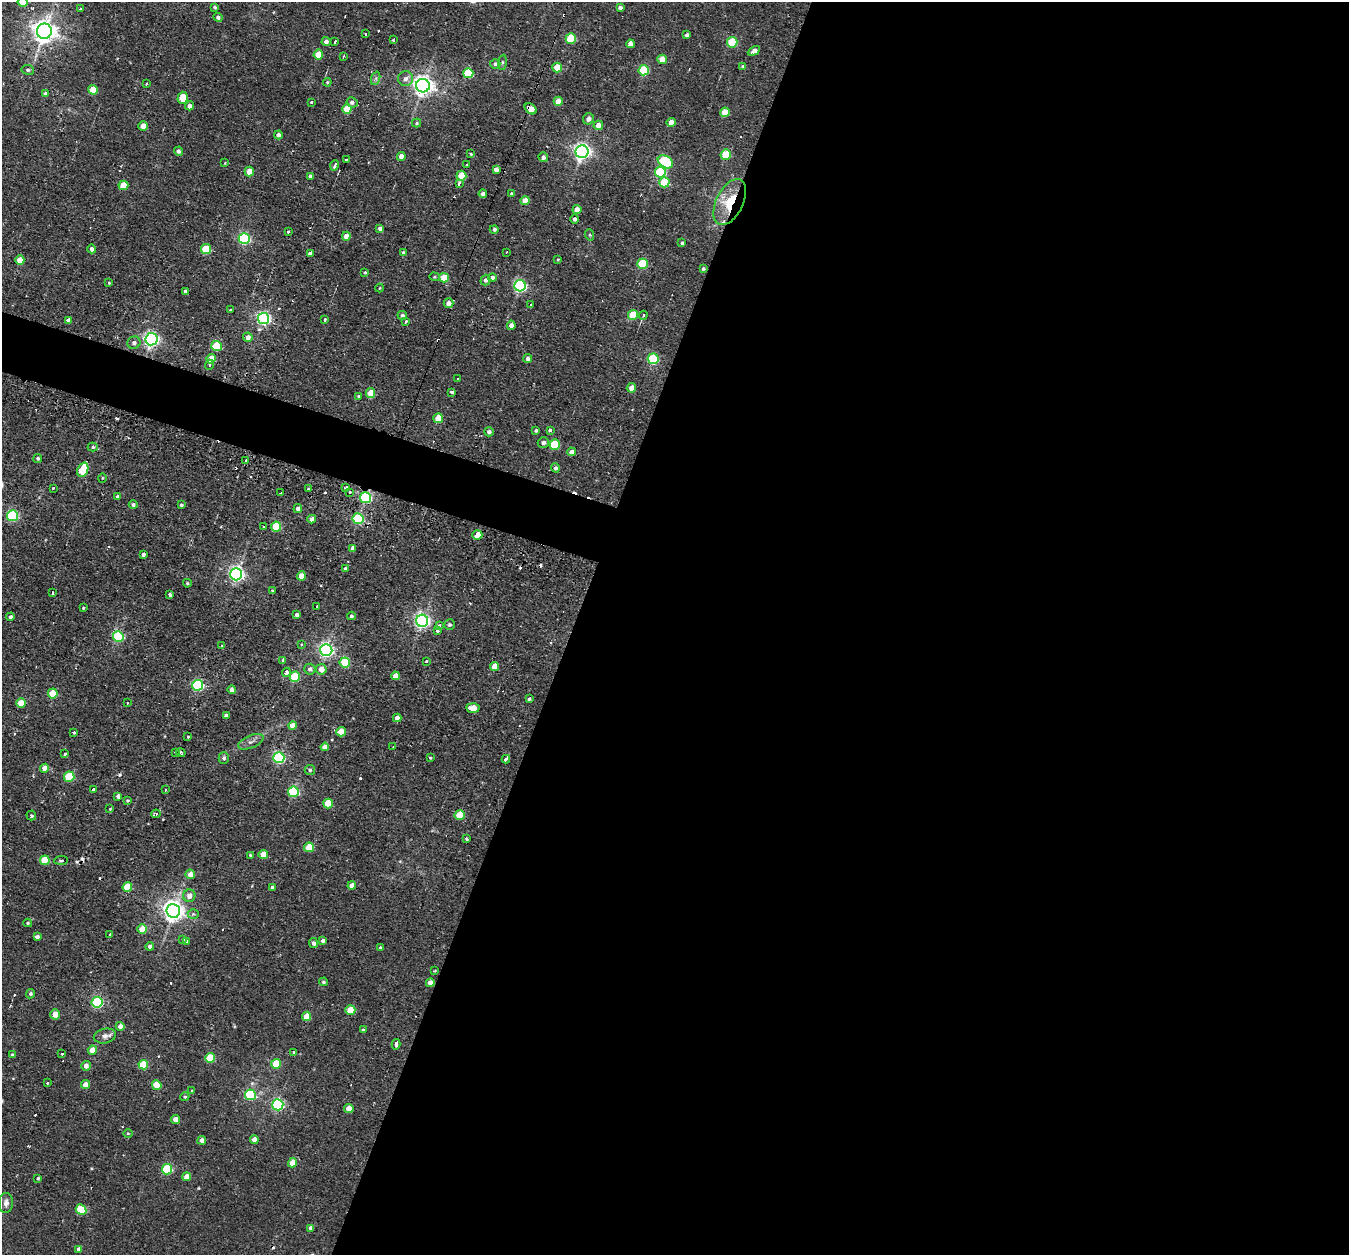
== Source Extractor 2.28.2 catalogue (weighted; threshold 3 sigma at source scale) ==
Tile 12 of 4 x 4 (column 4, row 3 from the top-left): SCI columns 4050-5396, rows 1424-2676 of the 5427 x 5445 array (HDU 1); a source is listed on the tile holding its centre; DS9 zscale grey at full resolution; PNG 1351 x 1257 px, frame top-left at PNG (2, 2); each listed source drawn as its Kron ellipse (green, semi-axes under 4 px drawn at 4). Shown black and unused: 60% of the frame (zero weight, under 2 of 3 exposures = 3% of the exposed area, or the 3 px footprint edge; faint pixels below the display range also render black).
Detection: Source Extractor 2.28.2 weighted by HDU 2 'WHT'; one run over the whole footprint, this tile lists its part. Background 0.0143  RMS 0.0045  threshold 0.0201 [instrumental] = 3 sigma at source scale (4.5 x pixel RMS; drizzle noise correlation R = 1.50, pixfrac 1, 0.05/0.05 arcsec/px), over >= 5 px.
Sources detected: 303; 23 cosmic-ray / hot-pixel residue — neither listed nor drawn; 1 inside a brighter listed object's ellipse — not listed separately; the other 279 listed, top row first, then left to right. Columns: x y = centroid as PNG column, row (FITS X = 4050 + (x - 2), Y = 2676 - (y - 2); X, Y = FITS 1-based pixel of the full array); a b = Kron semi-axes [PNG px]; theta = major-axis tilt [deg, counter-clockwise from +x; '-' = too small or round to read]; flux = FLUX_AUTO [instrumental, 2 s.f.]
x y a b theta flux
23 2 5 5 - 13
214 7 3 3 - 0.73
620 8 4 3 - 1.3
80 9 3 3 - 0.97
218 17 4 4 - 1.4
44 31 7 7 - 410
365 34 3 2 - 0.88
687 35 4 3 - 1.1
571 38 5 5 - 21
393 40 3 2 - 0.52
326 41 4 4 - 1.8
335 42 4 3 - 1.9
732 42 5 5 - 25
630 44 4 4 - 3.5
754 51 6 4 28 2.8
318 55 5 4 - 8.6
343 57 3 2 - 0.41
662 59 5 4 - 5.8
502 62 7 4 83 0.68
495 64 5 5 - 1.3
557 67 5 5 - 10
743 67 4 4 - 0.91
28 70 6 5 - 0.95
644 70 5 5 - 26
468 73 5 5 - 25
376 78 7 4 72 1
405 79 8 7 - 2.2
327 82 4 4 - 0.5
146 84 3 2 - 0.6
423 86 7 7 - 290
93 90 5 4 - 10
45 94 4 3 - 1.6
183 98 6 5 - 9.1
558 101 4 4 - 5.3
352 102 6 5 - 1.2
311 103 3 3 - 1.9
190 106 4 4 - 2.4
347 109 5 4 - 13
531 109 7 4 -39 8
725 112 5 5 - 9
588 119 6 5 - 2.4
671 122 4 4 - 5.1
417 123 4 4 - 0.57
598 125 5 4 - 4.2
143 126 4 4 - 5.1
278 135 4 4 - 1.6
178 151 5 4 - 1.5
582 152 6 6 - 170
470 154 3 3 - 1.3
726 154 5 5 - 20
401 156 4 4 - 3.1
543 157 5 4 - 1.4
346 160 3 3 - 1.3
665 162 8 5 -33 30
225 163 3 3 - 0.36
466 164 3 3 - 2.6
335 165 5 3 - 2.9
496 169 4 4 - 2
249 171 5 4 - 6.8
660 172 5 5 - 31
310 176 3 3 - 4.2
461 176 5 5 - 14
664 182 5 5 - 19
459 183 4 3 - 1.7
123 185 5 5 - 11
512 193 4 3 - 0.67
483 194 4 4 - 1.5
525 201 4 4 - 6
730 202 25 13 64 16
577 210 4 4 - 4.7
575 219 4 4 - 1.2
380 228 4 4 - 1.4
494 229 4 4 - 1.1
288 232 3 3 - 2.1
590 235 6 3 -71 0.61
346 236 4 4 - 4
244 238 5 5 - 64
682 243 3 3 - 0.85
92 249 4 4 - 1.7
206 249 5 5 - 20
403 252 4 3 - 0.6
506 252 2 2 - 0.34
310 254 3 3 - 14
558 259 3 3 - 0.4
20 260 4 4 - 6.8
642 264 5 5 - 25
703 269 4 4 - 0.92
365 272 4 3 - 0.51
434 277 5 4 - 0.53
444 278 5 4 - 12
492 278 4 4 - 1.2
485 280 5 5 - 1.6
109 283 3 2 - 0.68
520 286 5 5 - 71
379 288 4 3 - 0.35
185 291 4 3 - 1.2
449 303 5 4 - 2.9
531 305 3 2 - 0.42
231 309 3 3 - 0.95
402 315 5 4 - 1.4
633 315 5 5 - 15
643 315 4 3 - 0.58
264 319 5 5 - 100
69 320 4 4 - 2.1
325 320 4 3 - 1.2
406 321 3 3 - 1.1
511 325 4 4 - 2.8
248 337 4 4 - 2.7
151 339 6 6 - 130
134 343 6 6 - 1.5
217 346 5 5 - 23
211 359 5 4 - 8.2
528 359 4 4 - 1.8
653 359 5 5 - 42
209 365 5 3 - 2.7
458 379 3 2 - 0.5
631 388 5 4 - 3.5
452 392 3 3 - 4.4
371 393 5 4 - 10
358 396 3 3 - 0.5
438 418 5 4 - 8.2
536 430 3 3 - 0.82
550 430 3 3 - 1.8
489 432 5 4 - 1.5
543 443 6 5 - 1.7
555 444 5 5 - 20
93 447 5 4 - 0.72
571 452 4 4 - 3
38 458 4 4 - 0.79
246 461 3 3 - 0.88
555 468 4 4 - 1.4
83 470 7 5 67 21
102 478 5 3 - 0.4
53 488 3 3 - 0.99
346 488 3 3 - 2.7
308 489 4 3 - 0.46
350 492 3 3 - 1.2
281 493 3 3 - 0.99
118 497 4 4 - 2.1
366 498 5 5 - 44
133 505 4 4 - 1
181 505 3 3 - 0.82
298 509 4 4 - 2.4
12 516 5 5 - 48
312 519 4 4 - 4
358 519 5 5 - 48
263 527 3 2 - 0.77
276 527 5 5 - 17
477 535 5 4 - 9.3
352 549 4 4 - 1.8
143 554 3 3 - 10
345 569 4 4 - 1.4
236 574 6 6 - 130
301 576 4 4 - 5.7
187 583 4 3 - 0.63
272 590 3 3 - 0.65
53 593 3 3 - 1.2
170 595 3 3 - 8.2
316 606 3 2 - 0.44
83 608 3 2 - 0.46
297 615 4 4 - 1.8
351 616 4 4 - 0.97
10 617 4 4 - 1.3
422 621 6 6 - 150
440 625 4 4 - 1.5
449 625 5 5 - 0.83
438 631 3 3 - 3.8
118 636 5 5 - 45
301 645 4 4 - 0.7
222 646 4 3 - 1.2
326 650 6 6 - 130
283 660 3 3 - 1.2
426 661 3 3 - 0.62
345 663 5 5 - 19
494 666 4 4 - 6.1
310 669 5 5 - 1.6
321 669 5 5 - 4.3
286 672 4 3 - 5.6
395 676 4 4 - 3.7
295 677 5 5 - 27
198 685 5 5 - 59
232 690 4 4 - 1.8
53 693 5 5 - 14
529 699 4 3 - 2.6
21 703 5 4 - 9.3
128 703 4 3 - 0.56
473 708 6 4 -4 5.5
226 715 4 4 - 1.7
397 718 4 4 - 2.7
292 725 4 4 - 4.5
74 732 3 3 - 1
341 732 5 4 - 10
188 737 3 3 - 0.85
251 742 13 6 23 2.1
393 746 2 2 - 0.34
325 747 4 4 - 3.5
176 752 3 3 - 1.3
181 753 4 3 - 1.2
65 754 3 3 - 1.8
224 758 5 5 - 1.1
279 758 5 5 - 58
430 758 3 2 - 0.49
506 759 4 3 - 2.6
45 768 4 4 - 4.9
310 770 5 5 - 0.76
69 777 5 5 - 24
94 789 3 3 - 8.4
165 790 4 2 - 0.4
293 792 5 5 - 40
118 796 4 4 - 1.9
127 800 4 3 - 0.51
328 803 5 5 - 13
110 809 4 3 - 0.39
156 814 4 3 - 2.1
31 815 5 4 - 0.9
460 815 5 5 - 12
467 838 3 3 - 2
309 847 5 5 - 11
263 854 4 4 - 6.2
250 855 3 3 - 0.54
45 860 5 5 - 18
61 860 7 3 5 0.65
190 874 5 5 - 3
352 885 4 4 - 3.4
127 887 5 5 - 12
272 887 3 3 - 1.1
189 896 6 6 - 3.4
173 911 7 7 - 320
193 914 5 4 - 1.2
28 923 4 4 - 0.59
142 929 5 4 - 7.9
110 934 3 2 - 0.58
37 937 4 3 - 1.5
183 939 3 3 - 1.5
187 941 4 3 - 1.3
323 941 4 3 - 1.6
313 943 5 4 - 1.6
150 946 4 4 - 1.7
380 948 4 3 - 0.56
434 971 3 3 - 0.49
323 982 4 4 - 0.79
430 983 4 4 - 3.1
30 994 5 4 - 0.89
97 1002 5 5 - 56
350 1010 5 5 - 10
55 1014 5 5 - 4.2
307 1016 5 4 - 9.2
120 1026 4 4 - 3.2
363 1030 4 3 - 1
105 1036 11 7 13 2.1
396 1044 5 3 - 2.5
92 1050 4 4 - 6.5
294 1052 4 3 - 1.5
62 1054 3 3 - 1.1
12 1055 4 4 - 0.98
210 1058 5 5 - 18
276 1064 5 5 - 12
143 1065 5 5 - 18
86 1066 5 4 - 2.2
47 1083 3 2 - 0.9
85 1085 4 4 - 3.7
157 1085 5 4 - 10
192 1091 3 3 - 0.6
250 1095 5 5 - 36
185 1097 4 4 - 0.55
278 1105 5 5 - 69
349 1108 4 4 - 7.3
175 1119 4 4 - 4.1
128 1133 5 3 - 0.45
254 1139 4 4 - 3.1
202 1140 4 4 - 2.6
292 1163 5 4 - 7.6
167 1169 5 5 - 32
187 1177 4 4 - 4.4
38 1178 4 3 - 0.63
6 1203 10 7 85 2.2
81 1210 5 5 - 23
311 1228 4 4 - 2.3
79 1249 4 4 - 1.7
Overlapping masked pixels (flux is a lower limit): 5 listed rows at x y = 531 109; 730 202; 449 303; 366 498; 430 983
Isophote crosses this tile's border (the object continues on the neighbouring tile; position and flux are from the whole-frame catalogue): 1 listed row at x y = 23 2